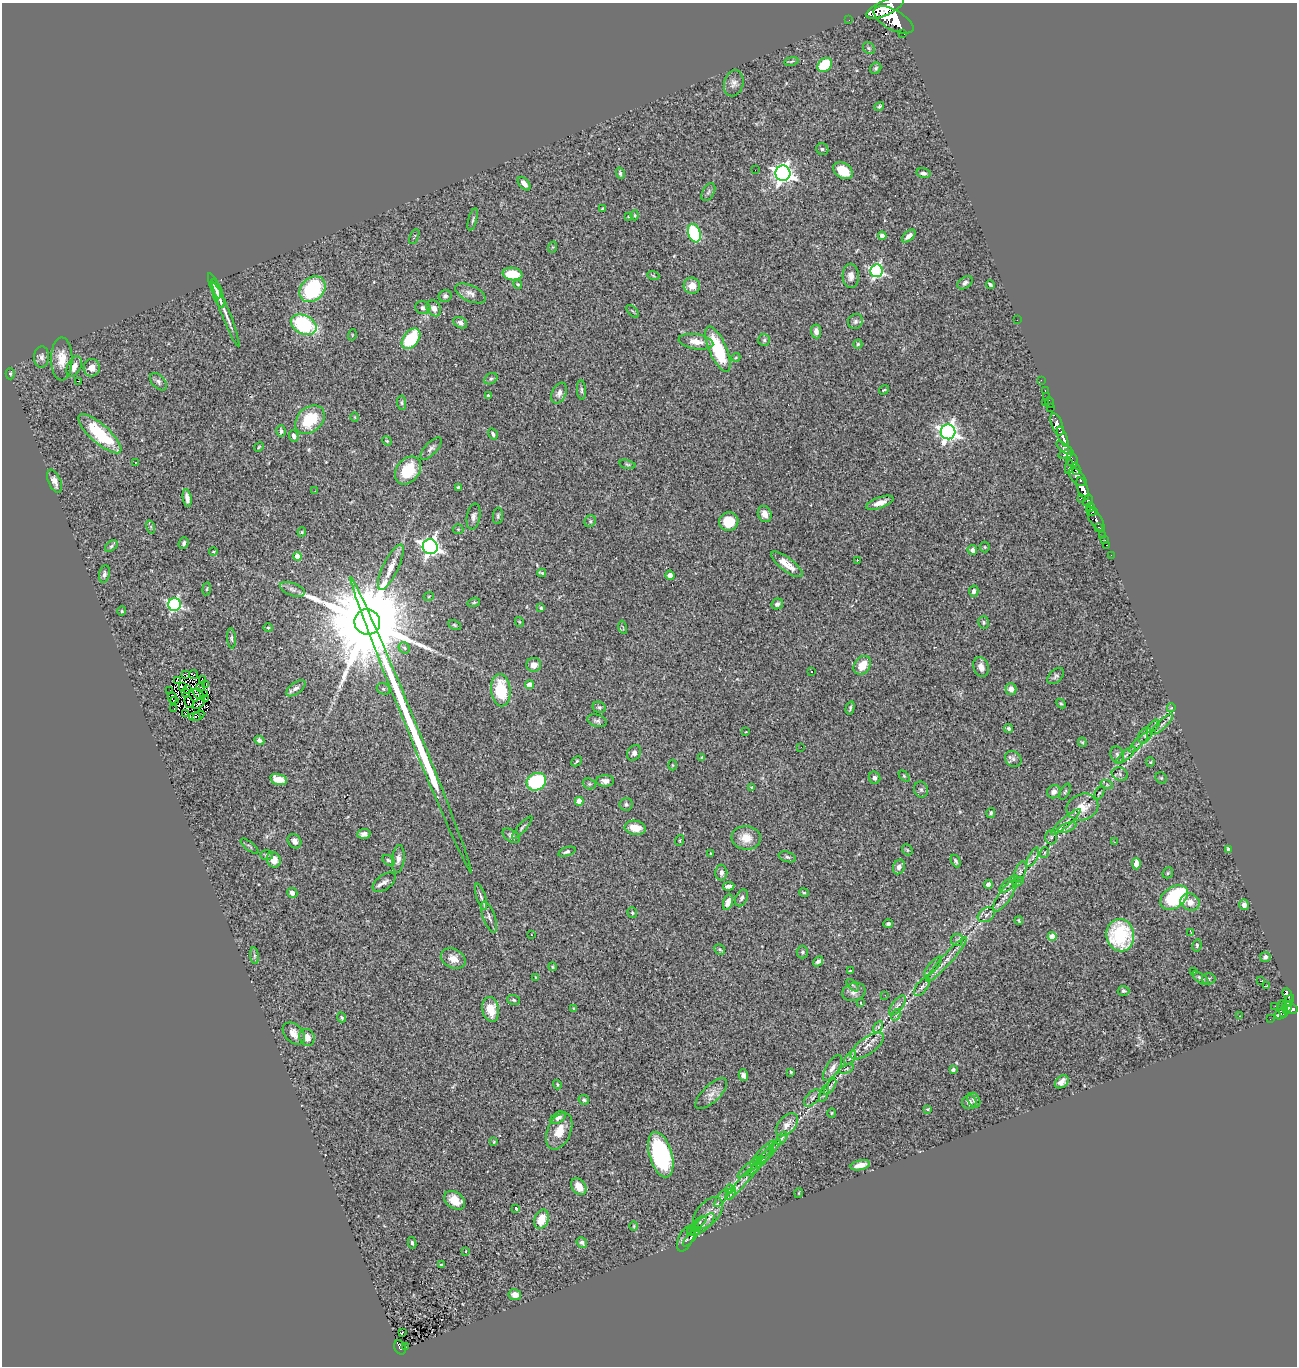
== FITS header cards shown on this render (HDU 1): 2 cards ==
NAXIS1  =                 1295
NAXIS2  =                 1364

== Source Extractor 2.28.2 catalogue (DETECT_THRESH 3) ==
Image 1295 x 1364 px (HDU 1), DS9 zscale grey, 1 PNG px = 1 image px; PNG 1299 x 1368 px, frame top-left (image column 1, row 1364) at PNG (2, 3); each listed source drawn as its Kron ellipse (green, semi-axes under 4 px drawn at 4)
Background 1.45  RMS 0.063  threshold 0.188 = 3 sigma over >= 5 px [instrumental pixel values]
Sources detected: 371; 2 with non-positive FLUX_AUTO (blend fragments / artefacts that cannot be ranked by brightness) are neither listed nor drawn; the other 369 listed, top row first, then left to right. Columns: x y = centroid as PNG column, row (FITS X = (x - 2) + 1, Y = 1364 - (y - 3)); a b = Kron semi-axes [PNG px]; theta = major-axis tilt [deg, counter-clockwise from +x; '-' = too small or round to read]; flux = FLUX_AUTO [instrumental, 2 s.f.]
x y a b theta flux
885 8 20 7 25 7800
849 20 2 2 - 13
894 20 22 10 -29 7800
903 33 4 3 - 69
869 48 6 5 - 7.7
791 61 7 3 9 6.2
825 65 8 6 39 150
876 68 6 5 - 7.5
734 83 13 9 75 25
879 106 5 3 - 5.9
822 149 6 5 - 10
755 170 2 2 - 2.9
843 171 10 7 -33 92
620 173 6 4 -74 9.4
783 173 7 7 - 2300
923 173 7 4 -11 12
524 184 8 4 -48 28
708 192 10 5 59 11
603 209 4 3 - 6.4
635 215 5 3 - 4.7
628 216 3 2 - 3.4
473 219 11 3 75 7.7
694 233 9 6 -73 310
882 236 4 4 - 34
909 236 8 4 42 20
414 237 8 3 66 4.6
553 247 6 3 71 3.9
876 271 6 6 - 850
513 274 10 6 -7 110
653 275 6 4 -20 6
851 276 12 8 -88 32
965 283 8 5 34 11
518 284 5 4 - 5
990 284 4 3 - 7
214 286 13 4 -67 12
692 286 8 8 - 48
312 289 14 11 45 400
218 293 15 5 -71 24
470 293 16 8 -25 27
445 296 6 6 - 10
423 308 7 6 - 13
434 308 8 6 -57 29
633 311 8 3 -45 5.1
226 314 34 3 -68 35
1017 320 2 2 - 61
855 321 8 7 - 14
460 323 7 5 -26 14
304 325 13 9 -26 410
816 331 7 5 -85 18
352 335 6 3 73 3.9
411 339 12 7 54 240
764 340 6 6 - 8.5
696 342 17 7 -8 49
858 344 4 4 - 5.1
718 349 24 8 -66 240
42 357 10 7 87 17
736 357 4 3 - 3.4
62 359 21 10 90 67
74 367 11 6 64 34
92 368 9 8 - 29
10 374 6 4 -90 5.2
491 379 7 5 29 8.8
1041 380 2 2 - 17
78 381 3 2 - 30
158 382 10 6 -47 15
581 390 10 4 -86 9.5
884 390 5 3 - 4.2
1045 391 3 2 - 20
559 393 11 7 64 20
488 395 4 3 - 12
1047 397 3 2 - 14
1045 402 2 2 - 75
1050 402 5 2 - 33
402 403 7 4 -86 7.2
1051 407 3 2 - 27
355 417 5 3 - 3.6
310 420 16 12 42 170
1057 425 12 5 -69 2300
281 431 6 5 - 14
948 432 7 7 - 2000
100 434 27 9 -42 250
493 434 6 4 -56 8.9
294 436 6 4 -70 22
1063 437 11 4 -67 2300
387 441 5 4 - 5.1
259 447 5 4 - 4.4
431 448 14 6 46 15
1065 448 10 4 -35 500
1066 454 7 4 11 640
1072 460 7 6 - 710
135 462 2 2 - 3
627 464 8 4 -14 7.4
1069 467 7 4 81 330
1076 469 6 3 -74 540
408 470 15 11 53 160
1077 477 11 6 -45 1500
54 481 12 6 -67 29
458 487 3 3 - 4.8
1083 489 12 5 -70 4300
315 491 2 2 - 2.2
187 498 9 4 -81 20
1081 498 4 3 - 160
1088 500 6 4 60 1200
880 503 14 5 19 34
1090 507 5 4 - 980
1093 511 4 3 - 630
765 514 8 6 -67 32
498 516 8 5 83 9.5
473 517 13 7 80 19
1096 519 14 5 -58 540
590 521 6 5 - 8.4
729 521 10 9 - 96
151 527 7 4 -73 7.4
1099 527 3 3 - 390
458 529 5 5 - 4.8
302 532 4 4 - 4.6
1103 535 3 3 - 110
1105 540 3 2 - 7
184 543 6 4 70 9.8
1107 545 3 2 - 27
111 546 7 4 36 7.8
430 547 7 7 - 1900
985 547 5 5 - 5
972 550 5 5 - 16
213 552 4 3 - 3.4
1111 555 2 2 - 14
297 556 4 4 - 59
857 560 3 2 - 11
787 564 19 6 -37 59
391 567 25 7 64 52
542 573 4 2 - 6.5
104 574 9 5 78 13
670 575 5 4 - 29
207 589 6 3 81 4.8
292 589 13 6 -21 18
974 591 6 4 77 12
429 596 5 3 - 4.1
474 602 6 4 17 5.6
777 604 6 5 - 13
174 605 6 6 - 760
541 608 3 3 - 6.4
122 611 5 4 - 4.4
367 622 13 12 - 110000
519 622 5 3 - 4.3
984 622 6 5 - 7.7
454 625 7 4 -28 5.7
623 627 7 3 -77 4.7
268 628 4 4 - 4.7
231 638 10 4 -86 8.6
404 648 6 5 - 7.9
534 665 7 7 - 30
862 665 10 8 54 71
981 667 10 7 -72 28
811 672 2 2 - 4.1
185 674 4 2 - 1.3
194 675 4 3 - 7.9
1056 676 10 6 44 12
203 679 4 2 - 3.3
177 680 3 2 - 7.1
206 684 3 3 - 17
530 685 4 4 - 63
182 687 3 2 - 3.4
200 687 5 3 - 5.9
296 688 11 5 36 17
383 689 7 5 -24 8.1
1011 689 5 5 - 33
188 690 2 2 - 3.4
501 690 16 9 -84 180
170 691 3 2 - 6.1
186 693 2 2 - 3
198 694 6 2 -48 5.1
203 694 2 2 - 2.4
172 697 6 2 -79 5.9
205 699 3 2 - 3.3
175 701 3 3 - 3.2
189 702 6 2 -72 13
199 704 7 2 39 5.2
1061 704 5 4 - 6
599 707 7 5 -24 9
850 708 7 3 75 7.5
1171 708 4 3 - 4.4
174 709 2 2 - 2.6
185 714 3 2 - 4.2
198 716 6 3 29 6.2
195 717 6 2 8 5.2
597 721 10 6 -15 13
1162 724 14 4 43 13
411 725 159 5 -68 1100
1153 726 8 3 44 6.5
1009 729 4 4 - 11
746 732 3 2 - 2.8
1145 735 8 6 55 11
259 740 5 4 - 14
1082 742 5 3 - 4.9
1139 743 13 3 46 11
801 747 2 2 - 7.2
634 753 8 6 58 15
1117 755 8 6 -72 14
1126 755 12 4 41 12
702 757 3 3 - 3.8
1013 759 9 7 -41 15
577 761 6 3 44 6.6
1150 762 4 4 - 4.5
672 765 5 3 - 4.1
1120 774 8 6 -22 11
904 776 6 4 -45 5.4
874 778 6 5 - 15
1161 778 6 5 - 6.8
279 780 9 5 -16 61
605 781 9 5 1 20
536 782 10 8 28 350
589 784 7 5 -19 7.2
1107 785 6 4 -18 6.1
751 787 4 4 - 4.2
921 789 8 7 - 11
1054 792 7 6 - 20
1065 792 8 4 62 7.2
1099 793 8 3 56 5.2
579 801 4 4 - 58
626 804 6 6 - 10
1082 807 16 13 21 78
991 813 5 3 - 7.6
1066 822 19 4 41 23
522 828 14 4 48 10
635 828 10 7 -9 64
1067 828 10 4 24 12
364 834 6 5 - 19
511 836 10 5 -33 16
1051 837 7 6 - 10
746 838 14 12 -6 61
680 840 5 3 - 3.9
294 841 8 6 -53 20
1114 842 3 2 - 4.6
249 846 11 3 -38 6.1
1228 849 4 3 - 8.4
907 850 6 4 -48 5.7
567 852 9 4 19 11
1044 853 5 3 - 5.2
710 854 3 2 - 4.1
266 855 6 5 - 8.6
787 857 9 5 -17 9.9
1033 857 10 3 61 9.1
398 859 14 6 83 21
274 860 8 7 - 45
388 860 7 4 -36 8.2
956 861 7 4 -63 8.9
1136 864 6 4 -89 40
899 867 7 6 - 17
1020 872 11 5 70 16
721 873 8 6 -89 18
1168 873 6 5 - 6.3
384 882 13 7 36 21
1018 882 6 3 37 5.9
1009 884 11 5 40 17
988 885 4 4 - 37
729 886 6 4 6 18
292 893 5 5 - 16
804 893 5 3 - 5.2
1005 896 18 6 56 29
481 897 14 4 -73 15
1174 897 15 10 34 340
742 898 9 5 63 11
728 902 8 4 73 27
1190 902 10 8 -24 42
1244 905 5 5 - 33
632 913 5 5 - 6.9
986 915 9 6 31 17
489 917 16 6 -70 19
1019 920 4 3 - 5.1
888 924 5 4 - 8.2
1191 932 3 2 - 4.4
531 935 2 2 - 3.5
1120 935 16 14 -78 350
1052 936 4 4 - 87
957 940 6 6 - 8.1
1197 945 6 4 79 6
720 950 6 5 - 8.5
802 952 6 5 - 7.9
254 956 8 4 -83 10
1265 957 5 5 - 12
453 959 13 9 -25 40
946 960 29 5 48 35
818 961 6 4 46 12
933 966 13 2 48 8.8
552 967 4 4 - 5.9
850 971 3 3 - 4.7
1194 972 3 3 - 7.2
536 978 3 2 - 5.2
1200 978 10 4 -37 11
1209 979 7 5 3 7.9
1261 981 3 2 - 6.5
853 985 8 3 -45 5.2
1266 986 3 2 - 4.5
922 987 11 5 52 13
1124 991 6 5 - 8.2
854 992 12 9 18 28
885 995 3 2 - 5.3
1288 995 7 3 -63 370
514 1000 6 5 - 7.4
1288 1001 8 4 50 300
861 1003 3 2 - 2.4
897 1005 12 5 53 15
1275 1006 2 2 - 13
1287 1008 6 3 70 310
491 1009 12 8 -79 84
574 1009 4 3 - 4.2
1283 1009 9 5 -82 560
1292 1009 5 4 - 660
1280 1014 6 5 - 180
896 1015 6 4 56 6.9
1239 1016 2 2 - 2.9
342 1017 5 4 - 5.6
1270 1019 2 2 - 11
878 1027 6 4 62 6.7
294 1033 13 8 -44 40
307 1037 9 7 -67 39
867 1046 19 8 36 42
850 1058 8 4 54 8.6
832 1068 14 6 57 26
846 1069 8 3 21 5.4
953 1070 4 4 - 12
791 1072 4 3 - 4.5
743 1075 6 4 -75 14
1062 1082 7 5 40 25
557 1085 5 3 - 4.4
830 1087 9 3 56 8.7
824 1093 9 4 69 7.2
711 1094 20 8 43 35
812 1098 10 6 46 16
584 1100 5 4 - 8
974 1100 8 6 -58 9.8
969 1102 7 7 - 18
928 1109 4 3 - 4.4
832 1113 4 4 - 4.3
558 1118 8 5 34 17
787 1125 14 8 48 38
559 1131 19 11 66 71
782 1138 7 3 54 5.7
494 1142 4 4 - 3.5
769 1152 16 4 47 14
763 1153 17 4 46 17
661 1155 23 11 -73 550
761 1161 19 4 48 20
860 1165 10 5 12 34
750 1167 16 3 41 15
744 1180 26 4 48 26
579 1187 9 6 -54 50
730 1189 5 3 - 3.5
799 1193 5 3 - 3.1
731 1194 7 4 56 6.3
721 1198 10 4 56 9.9
455 1200 11 8 -34 61
516 1208 4 3 - 9.7
708 1213 19 11 50 46
541 1219 10 7 72 84
699 1223 9 3 41 7
703 1224 15 6 42 26
634 1226 5 3 - 3.6
693 1229 7 3 46 5.9
692 1236 12 4 50 11
686 1239 14 7 64 17
582 1242 6 4 -48 14
412 1243 6 4 -81 7.4
466 1251 3 2 - 2.3
441 1265 3 3 - 5.7
515 1295 6 5 - 35
402 1332 3 2 - 7.2
400 1347 7 5 -65 110
405 1347 3 2 - 9.7
At the frame edge (FLAGS 8, measured only in part): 1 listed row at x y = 885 8
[2 non-positive-flux detections neither listed nor drawn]